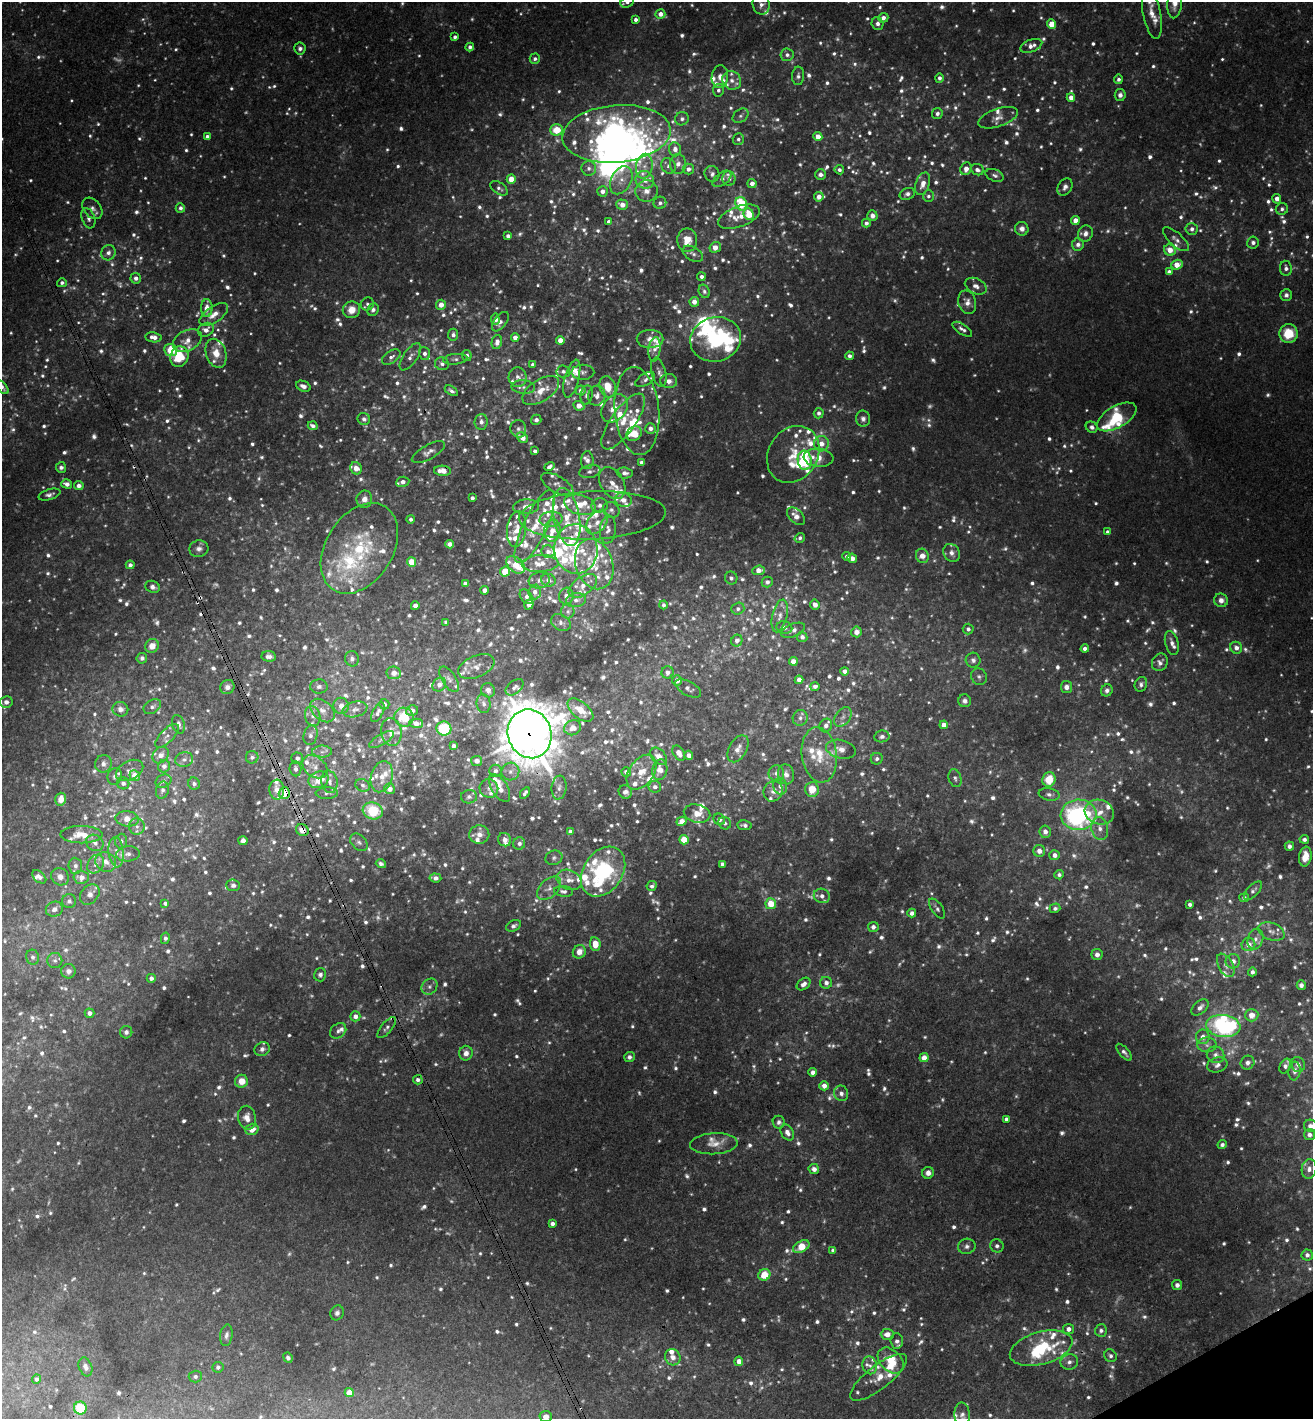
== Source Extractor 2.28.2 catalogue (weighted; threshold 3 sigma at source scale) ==
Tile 6 of 4 x 4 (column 2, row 2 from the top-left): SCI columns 1627-2937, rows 2887-4303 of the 5743 x 5775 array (HDU 1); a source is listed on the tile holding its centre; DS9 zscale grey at full resolution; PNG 1315 x 1421 px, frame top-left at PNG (2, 2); each listed source drawn as its Kron ellipse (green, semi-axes under 4 px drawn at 4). Shown black and unused: <1% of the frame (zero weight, under 3 of 4 exposures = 6% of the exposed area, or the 3 px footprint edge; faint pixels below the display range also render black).
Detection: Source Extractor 2.28.2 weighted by HDU 2 'WHT'; one run over the whole footprint, this tile lists its part. Background 0.0355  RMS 0.0051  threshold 0.0228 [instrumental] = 3 sigma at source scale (4.5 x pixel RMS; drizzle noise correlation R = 1.50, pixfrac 1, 0.05/0.05 arcsec/px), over >= 5 px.
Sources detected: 1964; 290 too faint to see at this stretch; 7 inside a brighter object's white glare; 11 cosmic-ray / hot-pixel residue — neither listed nor drawn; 210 inside a brighter listed object's ellipse — not listed separately; of the other 1446, all 500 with FLUX_AUTO >= 1.64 (the completeness limit of this list) listed and drawn (946 fainter detections not listed), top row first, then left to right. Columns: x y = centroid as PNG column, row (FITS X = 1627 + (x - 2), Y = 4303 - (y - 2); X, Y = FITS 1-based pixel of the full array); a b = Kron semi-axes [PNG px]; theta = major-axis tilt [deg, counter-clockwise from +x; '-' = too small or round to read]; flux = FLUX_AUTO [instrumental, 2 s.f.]
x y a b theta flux
627 2 7 5 28 1.8
761 4 10 8 -78 3.1
1175 4 14 7 84 4.4
660 14 5 5 - 4
1152 14 25 9 -79 6.7
883 18 5 5 - 3.1
636 19 4 4 - 2
877 24 6 6 - 2.5
1052 24 4 4 - 10
455 37 4 3 - 1.6
1031 46 11 6 20 3.9
470 47 4 4 - 2.1
300 48 6 5 - 2
787 55 6 6 - 2.1
535 59 5 5 - 1.8
798 76 9 6 86 1.8
720 77 11 8 82 3.6
939 78 4 4 - 2
1118 79 4 4 - 1.7
732 80 10 9 - 3.7
718 90 6 5 - 1.8
1120 95 6 5 - 2.4
1071 97 4 4 - 4.5
937 114 6 5 - 2.3
740 116 9 6 38 1.7
998 118 21 9 19 5.2
682 119 7 6 - 1.8
557 130 6 5 - 12
616 134 54 28 5 190
207 137 4 4 - 2.4
818 137 4 4 - 5.9
738 139 6 5 - 1.7
675 149 7 6 - 3.7
678 164 10 8 -88 3.5
644 166 12 8 80 4.2
668 166 8 7 - 2.5
589 168 7 7 - 2.1
688 169 6 5 - 2.9
966 169 6 5 - 4.8
839 170 5 4 - 1.7
977 170 6 5 - 2.4
712 174 8 7 - 2.1
820 175 5 5 - 2.4
995 175 9 6 -22 1.9
511 179 4 4 - 11
722 179 11 6 37 2.1
729 179 7 6 - 2.5
621 180 15 10 62 5.4
645 180 9 9 - 5.1
752 183 4 4 - 3.4
923 184 12 7 71 5.1
1065 187 9 7 60 2.4
499 188 10 5 -35 1.7
602 191 5 5 - 3.5
646 191 11 11 - 4.9
907 194 8 6 23 2.2
928 196 6 5 - 1.7
819 197 5 4 - 4.6
1277 199 5 4 - 4.2
660 203 6 6 - 2
741 204 7 5 -63 27
622 205 6 5 - 5.3
92 208 12 8 -50 2.7
180 208 5 4 - 2.1
1282 209 6 6 - 1.7
749 214 6 5 - 12
872 216 5 5 - 2.5
739 217 22 10 20 8.5
88 218 10 6 -70 2.6
1075 220 4 4 - 4.8
609 222 4 4 - 2.7
866 223 4 4 - 2
1022 229 7 6 - 3
1192 229 6 6 - 2.6
1085 234 8 7 - 3.3
508 236 4 4 - 1.7
1176 239 16 6 -42 2.8
687 240 11 10 - 8.8
1253 243 6 6 - 2.2
1078 244 6 6 - 2.6
715 247 6 5 - 5.5
1170 250 6 5 - 6.4
108 253 8 7 - 2.6
693 254 11 6 -31 2.3
1177 265 6 5 - 7.6
1286 268 7 6 - 2.5
1169 272 4 4 - 2.8
701 277 4 4 - 2.2
136 278 5 5 - 2.7
62 283 5 4 - 1.7
976 286 11 7 -26 3.5
704 291 7 5 -66 1.7
1286 295 6 6 - 2.2
694 302 5 4 - 4
967 302 12 9 -76 4.1
367 304 7 6 - 1.7
441 305 5 5 - 5.5
207 308 9 6 89 5.3
351 310 9 8 - 7
373 310 6 5 - 1.8
214 314 16 8 34 5.6
495 319 6 4 -86 3.9
500 322 11 6 52 2.8
962 329 11 5 -33 2.3
206 330 8 6 27 3.9
1288 334 9 9 - 19
453 335 6 5 - 2
154 337 8 5 -8 4.3
515 337 4 4 - 3.8
650 339 13 9 0 5.9
716 339 25 22 15 50
560 340 4 4 - 6
187 341 15 10 26 5.7
497 342 7 5 78 3.6
655 349 12 6 83 2.8
171 350 6 6 - 17
216 353 15 10 -72 7.5
424 353 6 5 - 2.1
467 355 5 5 - 1.9
850 356 4 4 - 2
179 357 10 9 - 16
391 357 10 6 35 2.3
410 357 16 7 56 3.3
455 359 12 5 7 1.9
442 364 7 6 - 2.1
533 365 3 3 - 1.7
563 371 7 6 - 2
583 372 11 7 0 1.9
659 372 15 7 -76 2.8
518 377 10 9 - 3.2
572 379 19 7 75 3.9
645 380 11 6 30 2
669 381 8 7 - 3.6
303 386 7 5 -23 3
2 387 8 4 -49 2.6
523 387 11 7 -5 2.5
608 387 10 8 -75 12
581 390 5 4 - 2.5
451 391 7 4 -32 1.8
541 391 21 10 32 8.7
587 395 10 6 82 2.4
597 396 10 8 76 3.7
579 406 6 4 -27 5.7
615 408 15 11 50 9.3
637 411 44 22 -85 18
819 413 5 5 - 2
1117 417 22 10 30 18
364 419 6 6 - 2.1
863 419 8 7 - 2.4
536 420 5 5 - 2.1
623 421 33 12 54 11
481 422 8 6 86 2.6
313 426 5 4 - 1.7
1092 427 6 5 - 2.1
650 428 5 5 - 2.9
518 429 9 8 - 2.1
634 434 8 6 41 11
522 438 6 5 - 5.3
821 444 7 7 - 5.3
535 451 4 4 - 1.8
428 452 19 7 29 3.3
793 454 30 24 57 17
819 458 15 9 -5 8.3
587 460 9 6 89 2.6
805 460 9 7 -82 23
641 462 4 4 - 2.2
549 466 5 4 - 1.8
61 467 5 5 - 1.8
356 468 6 5 - 5.1
442 471 8 5 -3 6.6
590 472 10 6 12 2.3
625 473 8 5 -5 2.5
403 482 6 5 - 3.1
612 483 17 11 -58 6.2
67 484 5 4 - 3.5
557 484 18 8 -31 3.2
79 486 5 4 - 3
49 495 11 5 16 2.1
472 498 4 4 - 1.9
364 499 8 8 - 4.1
623 500 8 7 - 3.7
580 505 16 9 -15 9.4
600 505 8 7 - 2.4
526 507 13 7 4 4.7
611 510 8 7 - 2.1
592 515 73 24 3 34
796 516 11 6 -45 4.8
567 517 29 13 -79 14
411 519 4 4 - 1.7
551 519 11 7 6 3.6
597 522 13 9 50 4.7
535 526 40 12 65 15
517 529 18 9 82 6.7
608 530 14 8 84 3.1
552 531 11 8 82 6.6
1107 532 4 3 - 1.8
800 538 5 4 - 1.7
450 544 4 4 - 3.2
359 548 49 33 58 50
199 549 9 8 - 2.7
576 549 25 21 -82 28
548 552 7 6 - 2.3
952 553 9 8 - 3.4
847 556 4 4 - 1.7
922 556 7 6 - 5.8
852 558 5 4 - 3
411 562 4 4 - 12
540 563 18 8 2 6.6
594 564 26 18 -73 18
130 565 4 4 - 2.1
516 565 10 7 -42 8.3
759 570 6 5 - 4.6
505 572 5 5 - 15
731 578 6 6 - 1.8
539 580 10 8 16 2.6
548 580 7 6 - 2.7
767 582 5 5 - 2
465 584 4 4 - 2.8
583 586 16 9 35 6.3
153 587 7 6 - 2.3
484 590 4 4 - 2.9
535 592 7 6 - 2.9
526 596 8 5 -52 2.2
566 596 8 7 - 3.7
576 600 10 7 10 2.9
1221 600 7 7 - 3.2
815 604 5 5 - 4
529 605 5 4 - 3.2
664 605 4 4 - 1.7
415 606 4 4 - 3.8
738 609 6 6 - 1.7
568 611 7 7 - 1.7
780 616 17 7 77 4.1
446 622 4 4 - 1.9
561 623 10 8 -32 2.4
784 627 8 6 -16 1.8
968 629 5 5 - 2
793 630 13 6 22 2.4
856 632 5 5 - 4.7
802 637 5 5 - 2.4
737 640 6 5 - 2.1
1172 643 12 6 -75 2.4
152 646 7 6 - 5.6
1236 648 6 5 - 3.1
1085 649 4 4 - 3.1
269 656 7 5 -5 2.8
142 658 5 5 - 1.7
352 659 8 6 -76 2.1
973 660 7 7 - 2
793 661 4 4 - 6
1160 662 9 7 59 2.5
476 667 19 10 23 5.2
845 671 4 4 - 2.6
667 672 6 6 - 2.6
394 673 7 6 - 3.8
979 677 8 7 - 1.7
449 679 14 7 -58 2.5
677 680 5 5 - 3.4
799 680 4 4 - 3.8
1141 684 7 6 - 1.8
439 685 7 6 - 3
815 686 5 4 - 2
227 687 7 6 - 3.1
319 687 8 7 - 2.1
515 687 10 6 40 2
1066 687 6 5 - 2.6
688 689 14 7 -29 2.3
488 690 7 6 - 2.9
1107 690 6 5 - 2
965 701 6 6 - 2.1
6 702 6 6 - 2.8
384 704 5 5 - 2.1
484 704 9 7 -84 2.2
341 706 8 7 - 4.1
152 707 9 6 34 2
120 709 8 7 - 3.1
355 709 12 7 14 2.9
580 710 15 8 -40 11
322 711 14 9 -42 5.3
412 711 6 5 - 2.5
378 712 11 5 61 1.9
313 716 10 7 -74 3.2
404 717 10 9 - 13
843 717 11 7 53 2.6
800 718 8 7 - 2.1
416 723 7 4 -1 3.9
178 724 9 6 -72 3
826 725 7 6 - 3.1
944 725 4 4 - 4.6
573 728 8 7 - 5.1
444 729 7 7 - 25
391 732 14 10 -83 4.7
530 734 24 21 -73 1700
311 735 10 7 76 2.8
167 736 15 6 45 2.7
882 736 7 6 - 2.1
382 739 14 5 32 1.7
453 746 4 3 - 1.9
738 749 14 9 61 3.8
841 749 15 9 -14 4.9
322 752 10 6 1 2.4
679 753 8 5 -57 5.4
161 755 9 7 46 4.6
689 755 4 4 - 3.1
819 755 28 17 -82 18
658 756 10 6 -48 5.6
252 757 6 6 - 1.8
297 758 6 5 - 2.3
184 759 9 7 14 2.2
877 759 6 6 - 2
477 761 5 5 - 2.7
103 764 9 8 - 2.7
164 766 6 6 - 2.7
315 767 14 10 -37 4.7
296 769 7 6 - 2.4
130 770 14 9 28 3.4
660 770 10 7 79 7.1
495 771 6 6 - 1.9
510 772 9 9 - 2.9
626 772 5 4 - 2.5
642 772 19 12 56 11
776 773 8 7 - 2.9
786 774 10 8 -74 3.5
135 775 5 5 - 8.3
115 776 8 7 - 1.9
382 777 16 10 73 6.1
955 778 9 6 -73 1.7
1049 779 7 6 - 12
318 780 10 8 23 12
163 781 8 6 24 2.3
329 782 11 8 -78 3.3
123 783 6 6 - 1.8
194 784 6 5 - 1.9
363 785 7 6 - 1.7
780 786 8 7 - 3.2
655 787 6 6 - 2.4
489 788 9 9 - 2.8
500 788 15 8 -59 5.8
559 788 12 7 83 2.5
390 789 5 5 - 3
812 789 7 7 - 10
162 790 9 6 79 2.1
277 790 10 7 -87 3.8
773 791 10 9 - 3.1
625 792 7 6 - 2.7
284 793 6 5 - 12
327 793 11 5 1 1.8
525 793 6 4 56 1.8
1049 794 10 6 -10 2
469 797 8 6 2 1.9
61 799 6 5 - 5.4
373 811 10 8 -18 20
1099 812 15 12 -19 6.7
697 814 13 9 -13 5.8
1078 815 18 15 6 120
127 819 12 7 -7 5.9
719 819 6 5 - 2.7
682 821 5 4 - 5.5
725 823 6 6 - 1.7
745 825 7 5 -9 2.1
137 826 8 8 - 2.3
1100 828 11 8 -78 4
302 830 6 5 - 5.5
570 831 4 4 - 1.7
1045 832 6 6 - 3.3
479 834 10 9 - 4.7
81 835 21 8 0 8.3
1304 839 4 4 - 1.9
505 840 7 6 - 3.5
684 840 5 4 - 11
121 841 7 6 - 1.6
243 841 4 4 - 3.3
359 842 10 7 -44 2
95 843 9 7 -34 2.9
519 843 6 6 - 2.5
1289 846 5 4 - 2.5
1039 851 6 6 - 3.6
116 852 15 7 -84 4.2
128 854 12 7 4 3
1054 855 5 5 - 3.2
1305 856 10 6 80 8
554 858 8 7 - 1.8
106 862 10 9 - 4.6
96 864 10 7 56 3
381 864 5 3 - 1.7
722 864 4 4 - 2.5
75 866 8 7 - 1.9
603 872 27 19 56 71
1059 875 5 4 - 1.7
39 877 8 5 -43 2.5
60 877 9 8 - 3.7
81 877 8 6 -2 4.5
435 878 6 4 -6 2.3
569 880 13 9 -24 5.2
233 885 7 6 - 2
652 886 5 5 - 1.7
549 888 14 9 42 3.7
564 891 9 5 -6 1.8
1253 891 12 5 47 2
90 894 11 8 48 4.1
822 896 8 7 - 3.2
1244 898 5 4 - 1.7
69 901 7 7 - 1.9
165 903 4 4 - 1.7
771 904 5 5 - 13
1190 904 4 3 - 1.7
937 908 12 5 -54 1.7
1055 908 5 5 - 1.7
54 909 8 7 - 3.6
912 913 4 4 - 2.6
514 926 8 5 24 1.7
873 927 5 5 - 2.5
1271 931 13 8 -20 4
165 938 6 4 77 1.7
1255 939 11 7 72 3.3
595 944 7 5 -83 8.9
1248 945 7 6 - 4.7
579 952 7 6 - 5.4
1097 955 6 5 - 2.4
33 957 7 6 - 1.8
55 961 7 7 - 2
1233 961 7 7 - 4
1226 965 13 7 -61 3.3
68 971 7 7 - 2.7
1252 972 4 4 - 2.1
320 975 7 6 - 1.8
151 978 4 4 - 2.1
826 983 6 6 - 2.2
804 984 8 5 37 2.9
1301 985 5 4 - 2.2
429 987 9 7 46 2.1
1200 1007 10 6 43 3
89 1013 5 4 - 2.6
1252 1015 6 6 - 5.4
355 1016 5 5 - 3.1
1223 1026 17 11 -7 75
387 1028 13 5 50 1.9
338 1031 9 7 41 2
126 1032 6 6 - 1.9
1203 1037 7 7 - 4
1207 1045 9 7 0 2.5
262 1049 8 6 29 2.3
1124 1052 10 4 -48 2
466 1053 7 6 - 3.6
1216 1055 9 8 - 3
629 1057 5 5 - 1.9
924 1058 4 4 - 5.9
1248 1063 7 6 - 2.1
1217 1065 10 7 15 2.4
1298 1065 8 6 -71 2.5
1285 1066 8 5 65 2
1295 1071 9 6 82 2.2
813 1072 4 4 - 3.1
418 1080 5 4 - 2
241 1081 6 6 - 6.8
824 1086 5 4 - 3.8
841 1093 8 7 - 2.7
247 1118 12 9 -80 5
1006 1119 4 4 - 1.8
779 1122 6 6 - 2
1310 1126 6 6 - 3.2
252 1129 7 5 15 5.8
787 1132 8 6 -60 3.4
1309 1135 5 5 - 2.7
714 1144 24 10 3 6.9
1222 1145 5 4 - 1.9
814 1169 5 5 - 3
1309 1169 10 7 80 2.9
928 1173 6 6 - 3.3
552 1224 4 4 - 2.2
967 1246 9 7 11 2.2
997 1246 7 6 - 1.9
801 1247 9 5 27 11
833 1250 4 4 - 1.9
1307 1255 5 5 - 2
764 1275 6 5 - 11
1177 1285 5 5 - 2.5
337 1313 7 6 - 2.1
1068 1329 5 5 - 3.1
1101 1330 6 6 - 1.9
887 1334 6 5 - 4.8
226 1335 11 6 82 2.2
897 1341 8 6 -86 2.5
1041 1348 32 16 15 40
1110 1356 6 5 - 1.7
673 1357 8 7 - 3.9
288 1358 5 4 - 1.7
739 1361 5 4 - 3.9
891 1361 15 10 -44 13
1069 1362 9 7 13 2.5
870 1365 9 7 -78 2.5
85 1367 10 6 -69 2.5
218 1367 5 5 - 1.8
195 1376 6 6 - 1.8
878 1377 35 12 38 10
36 1379 5 4 - 1.7
349 1393 4 4 - 6.7
80 1408 6 6 - 21
962 1414 12 7 -86 2.6
546 1417 6 5 - 3.1
Overlapping masked pixels (flux is a lower limit): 5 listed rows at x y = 442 471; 530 734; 284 793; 302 830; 418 1080
Isophote crosses this tile's border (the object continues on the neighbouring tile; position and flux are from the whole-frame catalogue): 8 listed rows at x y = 627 2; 761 4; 1175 4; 1152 14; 2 387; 1310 1126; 962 1414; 546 1417